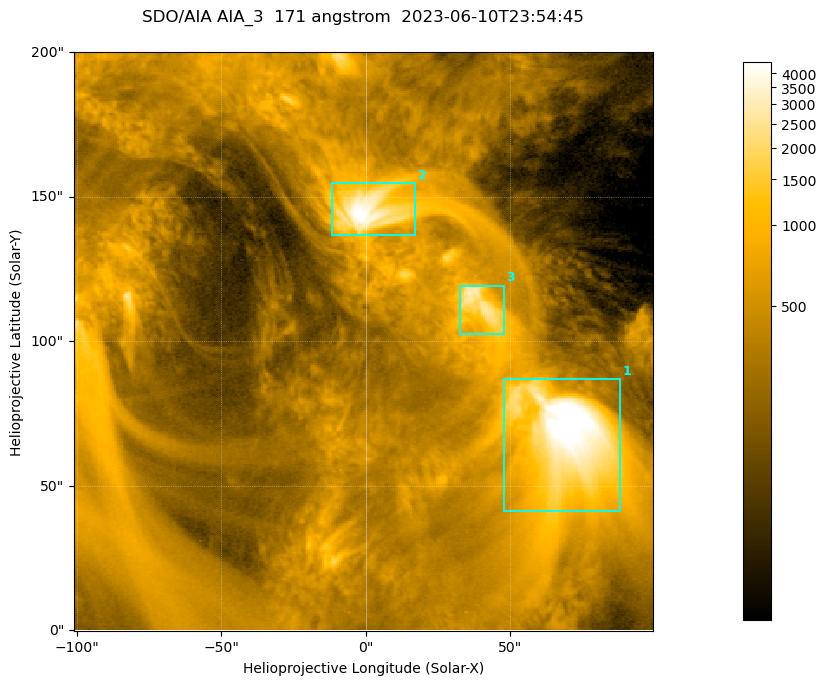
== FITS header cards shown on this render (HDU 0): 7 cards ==
TELESCOP= 'SDO/AIA '           / For AIA: SDO/AIA
INSTRUME= 'AIA_3   '           / For AIA: AIA_ATA1, AIA_ATA2, AIA_ATA3 or AIA_AT
WAVELNTH=                  171 / [angstrom] Wavelength
WAVEUNIT= 'angstrom'           / Wavelength unit: angstrom
DATE-OBS= '2023-06-10T23:54:45.350' / [ISO] Date when observation started; ISO 8
CTYPE1  = 'HPLN-TAN'           / CTYPE1; Typically HPLN
CTYPE2  = 'HPLT-TAN'           / CTYPE2; Typically HPLT

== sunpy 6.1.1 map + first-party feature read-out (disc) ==
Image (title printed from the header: SDO/AIA AIA_3  171 angstrom  2023-06-10T23:54:45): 334 x 334 px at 0.599 arcsec/px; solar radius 945 arcsec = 1577 px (partial field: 1.4% of the solar disc is inside the frame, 100% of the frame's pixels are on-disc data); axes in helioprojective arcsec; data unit not stated in the header (colour bar unlabelled)
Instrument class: DISC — disc imager (sunpy class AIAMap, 171 A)
Bright regions (active regions / flare kernels): reference = the on-disc median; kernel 3 px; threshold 5 sigma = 1113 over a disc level ~355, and >= 1.15x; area >= 111 px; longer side >= 4 px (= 2.4 arcsec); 3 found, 3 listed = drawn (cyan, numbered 1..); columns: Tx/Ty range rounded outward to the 2 arcsec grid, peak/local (2 s.f.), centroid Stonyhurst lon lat
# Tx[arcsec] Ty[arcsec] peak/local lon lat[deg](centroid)
1 46..88 40..88 15 +4 +4
2 -12..18 136..156 13 +0 +9
3 32..48 102..120 8.4 +2 +7